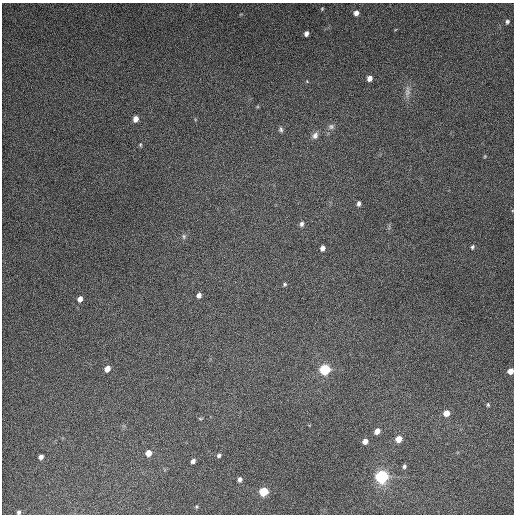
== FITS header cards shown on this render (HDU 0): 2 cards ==
NAXIS1  =                  512
NAXIS2  =                  512

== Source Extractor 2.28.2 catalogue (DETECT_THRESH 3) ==
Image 512 x 512 px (HDU 0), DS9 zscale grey, 1 PNG px = 1 image px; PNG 516 x 516 px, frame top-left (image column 1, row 512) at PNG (2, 3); no overlay
Background 4860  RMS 310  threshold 921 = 3 sigma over >= 5 px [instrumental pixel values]
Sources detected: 39; all 39 listed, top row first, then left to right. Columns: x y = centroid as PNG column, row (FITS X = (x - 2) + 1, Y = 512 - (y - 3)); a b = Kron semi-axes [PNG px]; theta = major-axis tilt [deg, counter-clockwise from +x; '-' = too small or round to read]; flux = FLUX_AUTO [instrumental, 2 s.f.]
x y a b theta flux
322 9 5 4 - 2.4e+04
356 13 6 6 - 1.0e+05
507 22 5 4 - 3.9e+04
306 33 5 4 - 7.6e+04
369 78 5 4 - 1.2e+05
407 92 17 7 86 1.2e+05
135 119 6 5 - 1.5e+05
331 127 8 7 - 6.9e+04
281 129 7 5 -76 4.3e+04
315 136 10 8 62 9.3e+04
140 145 6 4 -90 2.8e+04
485 156 5 3 - 1.9e+04
359 203 6 4 87 5.5e+04
301 224 7 5 67 5.5e+04
184 236 7 5 -89 4.2e+04
472 247 6 5 - 3.3e+04
322 248 5 4 - 7.7e+04
285 284 5 5 - 3.2e+04
199 295 5 4 - 8.3e+04
80 299 6 5 - 1.0e+05
107 369 6 5 - 1.4e+05
325 370 8 7 - 1.0e+06
510 371 5 5 - 1.5e+05
488 405 6 4 -76 2.9e+04
446 413 6 6 - 1.9e+05
200 418 7 3 8 2.2e+04
377 431 6 5 - 1.3e+05
399 439 6 6 - 2.3e+05
365 441 6 5 - 1.2e+05
148 453 6 5 - 1.7e+05
219 455 5 4 - 4.6e+04
41 457 5 4 - 7.2e+04
193 461 5 4 - 6.8e+04
404 466 6 5 - 4.5e+04
382 477 10 9 - 1.6e+06
240 479 7 5 79 6.2e+04
263 492 6 6 - 6.5e+05
196 507 5 4 - 2.4e+04
19 512 4 3 - 3.8e+04
At the frame edge (FLAGS 8, measured only in part): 2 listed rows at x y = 510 371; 19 512